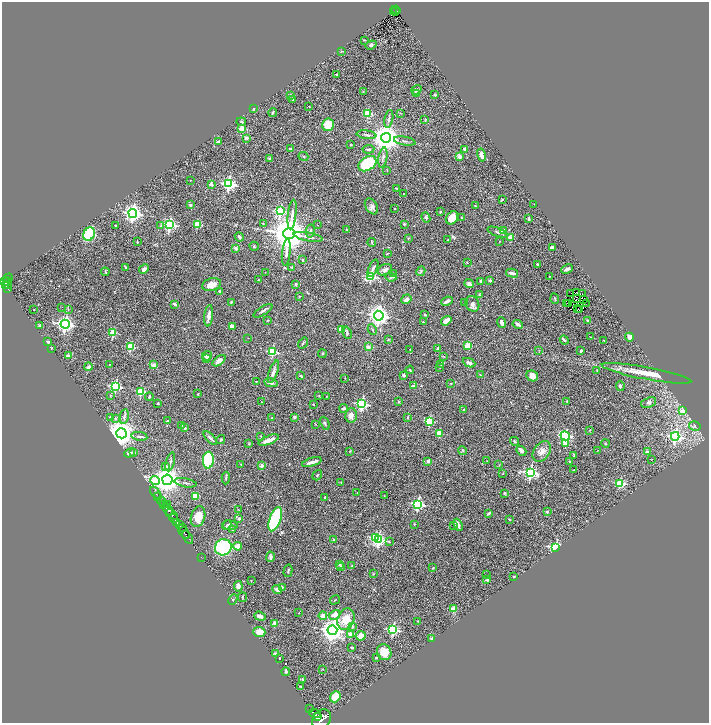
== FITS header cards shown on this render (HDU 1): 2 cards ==
NAXIS1  =                 1414
NAXIS2  =                 1441

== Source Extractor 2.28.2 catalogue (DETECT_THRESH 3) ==
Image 1414 x 1441 px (HDU 1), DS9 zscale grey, zoomed out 1/2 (1 PNG px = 2 x 2 image px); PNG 711 x 725 px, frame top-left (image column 2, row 1441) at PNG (2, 2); each listed source drawn as its Kron ellipse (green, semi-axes under 4 px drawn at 4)
Background 0.867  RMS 0.04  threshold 0.119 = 3 sigma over >= 5 px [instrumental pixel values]
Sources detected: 403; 46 cannot appear on this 1/2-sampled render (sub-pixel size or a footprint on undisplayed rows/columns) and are neither listed nor drawn; the other 357 listed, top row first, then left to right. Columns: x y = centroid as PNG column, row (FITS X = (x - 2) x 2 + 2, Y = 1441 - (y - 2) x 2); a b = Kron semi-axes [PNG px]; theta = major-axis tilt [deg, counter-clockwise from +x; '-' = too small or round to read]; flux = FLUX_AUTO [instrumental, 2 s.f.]
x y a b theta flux
396 10 4 2 - 100
393 11 2 1 - 11
396 12 2 1 - 19
365 40 3 2 - 4.2
371 45 6 4 20 16
342 51 4 2 - 4.8
336 75 2 2 - 26
416 90 5 3 - 19
363 92 3 2 - 3.2
417 94 2 2 - 78
290 95 4 3 - 12
435 95 2 2 - 29
292 99 3 2 - 4.9
309 106 2 2 - 3.9
253 109 4 3 - 5.8
273 112 4 3 - 12
368 113 3 3 - 520
400 113 3 2 - 3.8
389 119 9 3 79 14
425 120 4 2 - 4.8
241 122 4 4 - 10
328 125 6 6 - 140
242 129 3 2 - 180
367 135 10 3 -8 16
246 138 2 2 - 63
386 138 5 5 - 13000
405 141 11 3 -10 17
218 142 3 2 - 43
351 145 3 2 - 3.2
291 149 2 2 - 100
368 149 6 3 6 12
465 149 3 3 - 37
481 155 6 3 -77 37
303 156 5 3 - 7.7
459 156 2 2 - 130
383 158 10 4 80 21
270 159 3 3 - 11
367 164 10 6 33 510
387 171 2 1 - 2.7
190 180 2 2 - 2.9
211 184 2 2 - 50
229 184 4 4 - 1500
396 188 3 2 - 6.9
404 194 2 1 - 3
502 199 3 2 - 4.2
534 204 2 1 - 2.2
190 205 3 2 - 13
371 206 8 5 -57 25
475 206 3 2 - 4
395 208 2 1 - 5.2
280 211 4 4 - 620
440 212 2 2 - 15
133 213 4 4 - 2900
292 214 15 3 83 39
461 217 4 2 - 4.7
426 218 5 3 - 13
452 218 7 5 53 79
529 219 4 2 - 12
197 224 3 3 - 220
263 224 2 2 - 4.9
404 224 3 2 - 13
169 225 4 4 - 1200
317 225 2 1 - 3.2
116 226 3 2 - 8.8
161 226 2 2 - 15
347 230 2 2 - 17
310 231 7 3 80 16
504 231 2 2 - 110
497 232 10 3 -21 14
89 234 7 5 66 390
289 234 6 5 - 24000
239 237 5 3 - 15
308 237 15 4 -10 43
408 238 3 2 - 3.3
511 238 2 2 - 100
448 240 2 2 - 7.2
500 241 2 2 - 5.6
137 242 3 2 - 3.6
372 242 4 2 - 4.5
254 246 5 3 - 6
236 248 2 2 - 100
552 248 4 3 - 28
286 252 13 4 83 35
387 253 3 2 - 5
302 260 3 3 - 9.4
467 262 2 2 - 4
538 264 3 3 - 11
292 267 4 2 - 5.5
126 268 4 3 - 14
373 268 9 3 66 19
144 269 5 3 - 19
567 269 6 3 25 24
385 270 7 5 27 29
421 271 5 3 - 8.9
105 272 4 3 - 11
265 272 2 2 - 2.6
393 273 2 2 - 2.6
512 273 6 3 -13 32
549 276 2 1 - 3.6
371 277 4 3 - 550
391 277 5 3 - 14
8 278 5 1 - 63
258 280 2 2 - 4.6
490 280 2 2 - 52
7 281 4 4 - 430
481 281 3 3 - 13
4 282 3 2 - 380
469 283 4 4 - 18
7 284 2 1 - 70
296 284 2 2 - 13
212 285 10 6 17 76
6 286 2 1 - 130
8 288 4 2 - 190
220 291 4 3 - 13
571 293 2 1 - 4.2
576 293 3 1 - 0.9
583 293 2 1 - 2.8
479 295 4 3 - 9.6
299 296 3 2 - 4.1
406 299 5 4 - 20
555 299 5 2 - 7.6
576 299 2 1 - 1.8
583 299 2 1 - 0.28
447 301 6 3 23 33
231 302 3 2 - 8.7
465 302 4 2 - 3.8
567 303 2 1 - 2.2
568 303 2 2 - 3.7
174 304 3 2 - 17
472 304 8 6 -61 30
586 304 2 1 - 240
62 307 2 2 - 2.7
68 309 4 2 - 5.2
578 309 3 1 - 2.9
34 310 2 1 - 3.3
580 310 3 2 - 2.5
263 311 11 2 32 17
425 315 2 2 - 7.3
209 316 11 4 84 37
379 316 5 4 - 4800
267 320 3 2 - 4.5
446 321 5 3 - 56
588 321 4 2 - 7.6
423 322 3 3 - 5.9
502 322 5 3 - 28
65 324 4 4 - 2400
518 324 5 3 - 32
40 325 3 3 - 22
232 326 4 3 - 36
341 329 2 2 - 130
372 330 5 2 - 6.9
113 333 3 3 - 250
347 333 6 3 -62 11
590 337 2 2 - 3.7
629 337 4 3 - 51
248 338 2 2 - 2
389 339 4 3 - 6.5
564 340 4 2 - 19
604 340 3 2 - 3.1
48 342 2 2 - 28
303 343 6 2 55 7.4
468 345 3 2 - 190
131 347 3 3 - 370
368 347 2 2 - 92
52 348 3 2 - 4.1
438 349 4 3 - 24
410 350 2 2 - 6.1
539 350 3 2 - 2.7
581 351 3 2 - 15
272 352 3 3 - 480
322 354 4 3 - 6.6
68 356 2 2 - 80
207 356 5 4 - 26
443 356 3 2 - 3.8
207 359 3 3 - 6.8
219 361 7 4 38 39
469 363 6 3 -24 22
109 364 3 2 - 3.3
441 364 3 2 - 5.1
154 365 2 2 - 110
88 367 4 3 - 30
440 367 2 2 - 14
410 370 4 2 - 5.6
597 370 2 2 - 4.3
273 372 12 4 70 40
646 373 45 6 -11 160
404 375 4 3 - 14
481 375 4 2 - 5.4
301 376 3 3 - 8.9
532 376 6 5 - 57
345 378 2 1 - 2.2
257 381 3 2 - 4.1
271 383 7 4 -10 20
451 383 3 2 - 3.7
116 386 4 3 - 1000
413 386 2 2 - 55
620 386 5 4 - 15
141 391 3 3 - 400
198 394 3 3 - 4.7
110 396 3 2 - 4.1
319 396 3 2 - 3.8
326 396 2 2 - 3
149 397 4 2 - 13
398 401 2 2 - 11
567 401 3 2 - 3.9
261 402 3 2 - 2.3
649 402 8 5 19 21
158 403 3 2 - 6
362 404 4 4 - 970
314 405 3 2 - 3.1
344 408 4 2 - 23
464 410 2 2 - 27
683 411 3 3 - 71
351 415 7 6 - 41
110 417 2 2 - 27
124 417 8 4 80 20
294 417 3 2 - 15
272 418 3 2 - 3.4
407 418 4 2 - 5.3
115 419 4 4 - 12
167 421 3 2 - 7.1
429 421 3 3 - 460
325 423 7 3 -67 12
315 424 3 2 - 3.8
182 426 3 2 - 6.4
695 426 6 4 -11 17
185 428 2 2 - 26
590 430 2 2 - 5.2
121 433 5 5 - 14000
439 433 2 2 - 180
139 436 8 3 -9 16
261 436 3 2 - 4.3
565 436 5 3 - 840
675 436 4 4 - 1400
210 438 8 3 -44 21
221 440 5 3 - 8.4
269 440 11 3 22 65
514 441 4 3 - 8.7
566 443 3 3 - 210
605 443 4 2 - 5.5
249 444 3 3 - 4.5
462 450 4 2 - 6.3
598 450 2 2 - 4.3
350 451 3 3 - 5.2
521 451 5 3 - 24
542 452 11 7 54 52
647 452 2 2 - 45
129 453 5 3 - 24
134 453 2 2 - 7.9
574 455 4 2 - 5.8
652 459 2 2 - 2.2
208 460 8 5 85 590
428 461 2 2 - 53
487 461 2 1 - 2.4
569 461 2 2 - 11
170 462 10 3 74 14
312 462 10 2 18 37
241 464 2 2 - 3.7
499 465 3 2 - 3.6
166 466 3 3 - 31
262 466 3 2 - 100
574 470 2 2 - 7.5
503 473 3 2 - 5.2
530 473 4 4 - 1300
317 475 5 2 - 7.1
226 478 6 3 87 9.5
167 480 5 5 - 10000
155 481 5 4 - 400
341 482 4 3 - 8
185 483 11 3 -10 17
620 483 3 3 - 500
156 493 7 2 -51 130
357 493 2 1 - 4.4
505 493 3 3 - 6.2
158 496 2 2 - 280
196 496 4 4 - 140
384 496 2 2 - 2.8
325 497 3 2 - 7.8
161 501 5 2 - 1000
164 504 2 2 - 380
418 504 4 4 - 1100
167 505 2 1 - 120
168 509 7 3 -57 1900
239 510 3 2 - 3
547 512 2 2 - 27
488 513 4 2 - 11
172 514 6 3 -33 970
198 517 10 7 75 100
174 518 5 2 - 330
239 519 4 3 - 20
275 519 13 5 70 630
509 519 2 2 - 13
177 522 3 3 - 610
180 524 4 3 - 420
414 524 2 2 - 5.6
227 525 5 4 - 9.9
230 525 7 5 -7 22
454 525 3 2 - 6.7
458 525 6 3 -68 39
182 527 2 1 - 260
233 529 2 2 - 14
184 532 8 2 -53 1300
188 537 7 2 -56 1300
375 537 4 3 - 520
333 539 3 3 - 4.3
378 540 4 3 - 1100
389 541 4 2 - 5.1
238 546 4 4 - 70
223 547 8 8 - 660
556 548 3 3 - 1500
201 557 2 1 - 33
270 557 5 3 - 15
339 564 3 3 - 9.3
352 566 3 2 - 4.2
341 567 4 3 - 7.9
433 568 2 2 - 8.5
288 571 6 2 75 9.1
374 574 3 2 - 3.5
486 575 2 1 - 4.7
514 576 3 2 - 4.3
487 580 3 3 - 9.5
251 581 3 2 - 3.3
238 586 5 4 - 42
282 587 2 2 - 15
277 589 5 4 - 24
242 597 5 2 - 5.3
233 600 5 4 - 9.2
335 600 5 2 - 6
453 609 2 2 - 140
299 613 3 2 - 2.7
335 615 6 4 30 49
260 616 6 3 -20 41
323 616 4 4 - 45
346 619 11 8 69 150
418 621 2 2 - 3.9
275 623 2 2 - 130
352 626 4 3 - 14
393 629 4 3 - 810
332 630 5 5 - 6400
259 632 6 5 - 75
350 634 3 3 - 54
361 636 5 5 - 63
432 638 2 2 - 110
352 648 3 2 - 9.8
384 652 8 7 - 120
276 654 2 2 - 140
376 657 4 3 - 7.1
279 658 2 2 - 8.6
323 669 3 2 - 3
286 672 4 2 - 16
302 679 3 3 - 8.2
300 686 4 3 - 6.4
335 697 6 5 - 160
310 709 2 1 - 82
315 713 6 4 -16 1300
317 716 2 1 - 2000
322 719 11 8 46 3800
At the frame edge (FLAGS 8, measured only in part): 1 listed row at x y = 322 719
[46 sub-pixel or undisplayed-footprint detections neither listed nor drawn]